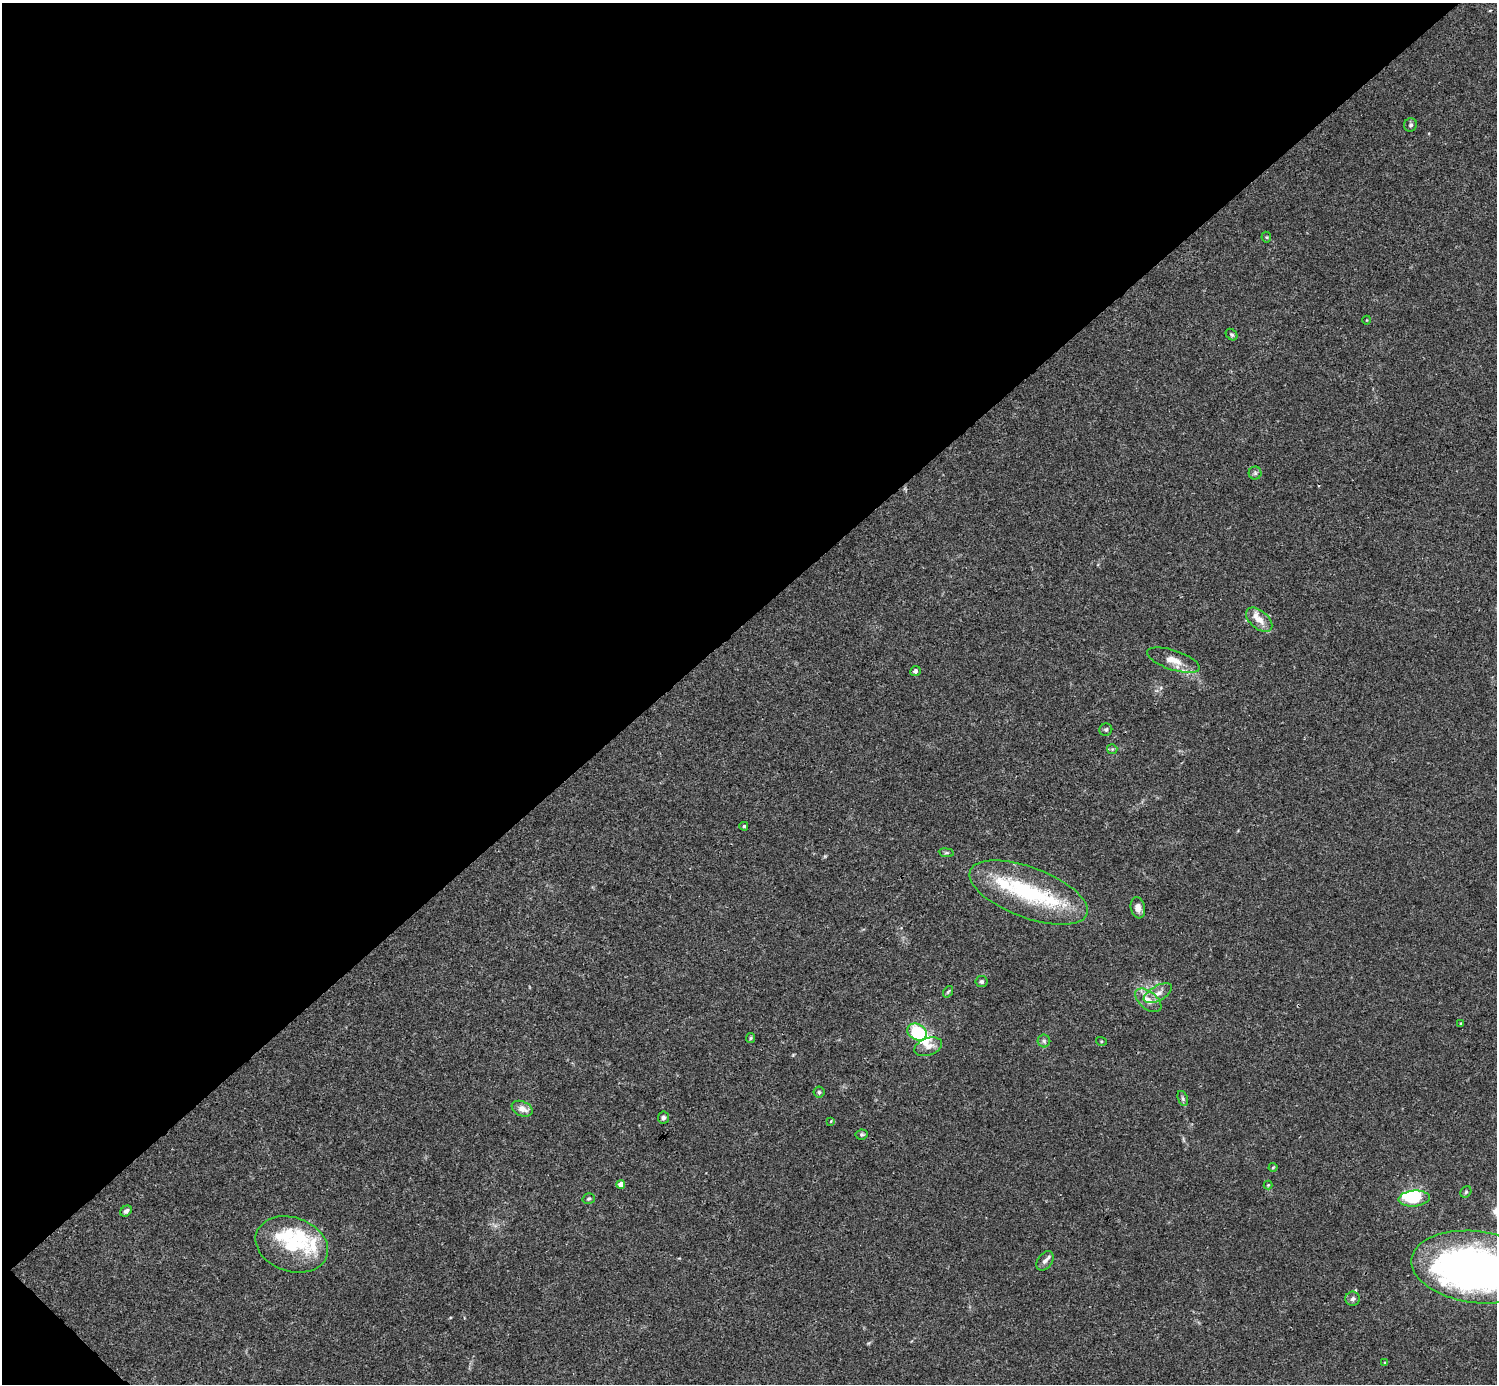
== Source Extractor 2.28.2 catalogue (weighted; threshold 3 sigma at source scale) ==
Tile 5 of 4 x 4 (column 1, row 2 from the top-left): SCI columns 1-1495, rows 2920-4301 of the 5982 x 5981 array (HDU 1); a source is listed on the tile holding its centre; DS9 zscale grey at full resolution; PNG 1499 x 1386 px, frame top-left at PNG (2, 3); each listed source drawn as its Kron ellipse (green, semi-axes under 4 px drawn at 4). Shown black and unused: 45% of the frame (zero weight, under 3 of 4 exposures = <1% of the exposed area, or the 3 px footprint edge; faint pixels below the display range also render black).
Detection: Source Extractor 2.28.2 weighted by HDU 2 'WHT'; one run over the whole footprint, this tile lists its part. Background 0.0165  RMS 0.0022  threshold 0.00972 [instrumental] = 3 sigma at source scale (4.5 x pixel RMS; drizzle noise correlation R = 1.50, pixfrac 1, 0.05/0.05 arcsec/px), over >= 5 px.
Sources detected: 53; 3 inside a brighter object's white glare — neither listed nor drawn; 8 inside a brighter listed object's ellipse — not listed separately; the other 42 listed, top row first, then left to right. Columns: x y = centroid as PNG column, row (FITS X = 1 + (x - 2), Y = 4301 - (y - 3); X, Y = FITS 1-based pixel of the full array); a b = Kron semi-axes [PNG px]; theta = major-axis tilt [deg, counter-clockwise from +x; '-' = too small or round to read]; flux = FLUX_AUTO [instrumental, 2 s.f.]
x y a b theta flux
1411 125 7 6 - 0.48
1266 237 5 5 - 0.31
1367 320 4 3 - 0.14
1232 335 6 5 - 0.36
1255 473 6 6 - 0.46
1259 620 15 9 -40 2.5
1173 660 27 9 -19 3
915 671 5 5 - 0.58
1106 730 6 6 - 0.42
1112 749 5 5 - 0.32
744 826 4 4 - 0.36
946 853 7 4 -8 0.33
1028 893 62 25 -20 20
1138 908 11 7 -78 1.3
981 982 6 5 - 0.42
948 992 6 4 53 0.31
1158 993 15 7 29 1.6
1148 1000 15 8 -39 2.2
1461 1023 4 3 - 0.18
917 1032 10 8 -29 12
751 1038 5 4 - 0.26
1044 1041 6 6 - 0.47
1101 1041 5 3 - 0.22
928 1047 14 8 19 1.6
819 1092 5 5 - 0.35
1183 1098 8 5 -70 0.46
522 1109 11 7 -23 1.7
663 1118 6 5 - 0.49
831 1121 4 2 - 0.14
862 1134 6 5 - 0.36
1273 1167 4 4 - 0.22
621 1184 4 4 - 1.6
1268 1185 4 4 - 0.23
1466 1192 6 5 - 0.36
1414 1198 16 8 4 8.6
589 1199 6 5 - 0.36
126 1211 6 5 - 0.59
292 1244 37 27 -19 11
1045 1261 11 7 52 0.79
1476 1267 65 36 -7 140
1353 1299 7 7 - 0.65
1385 1363 4 3 - 0.22
Isophote crosses this tile's border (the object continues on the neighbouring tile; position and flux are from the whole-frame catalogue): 1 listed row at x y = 1476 1267